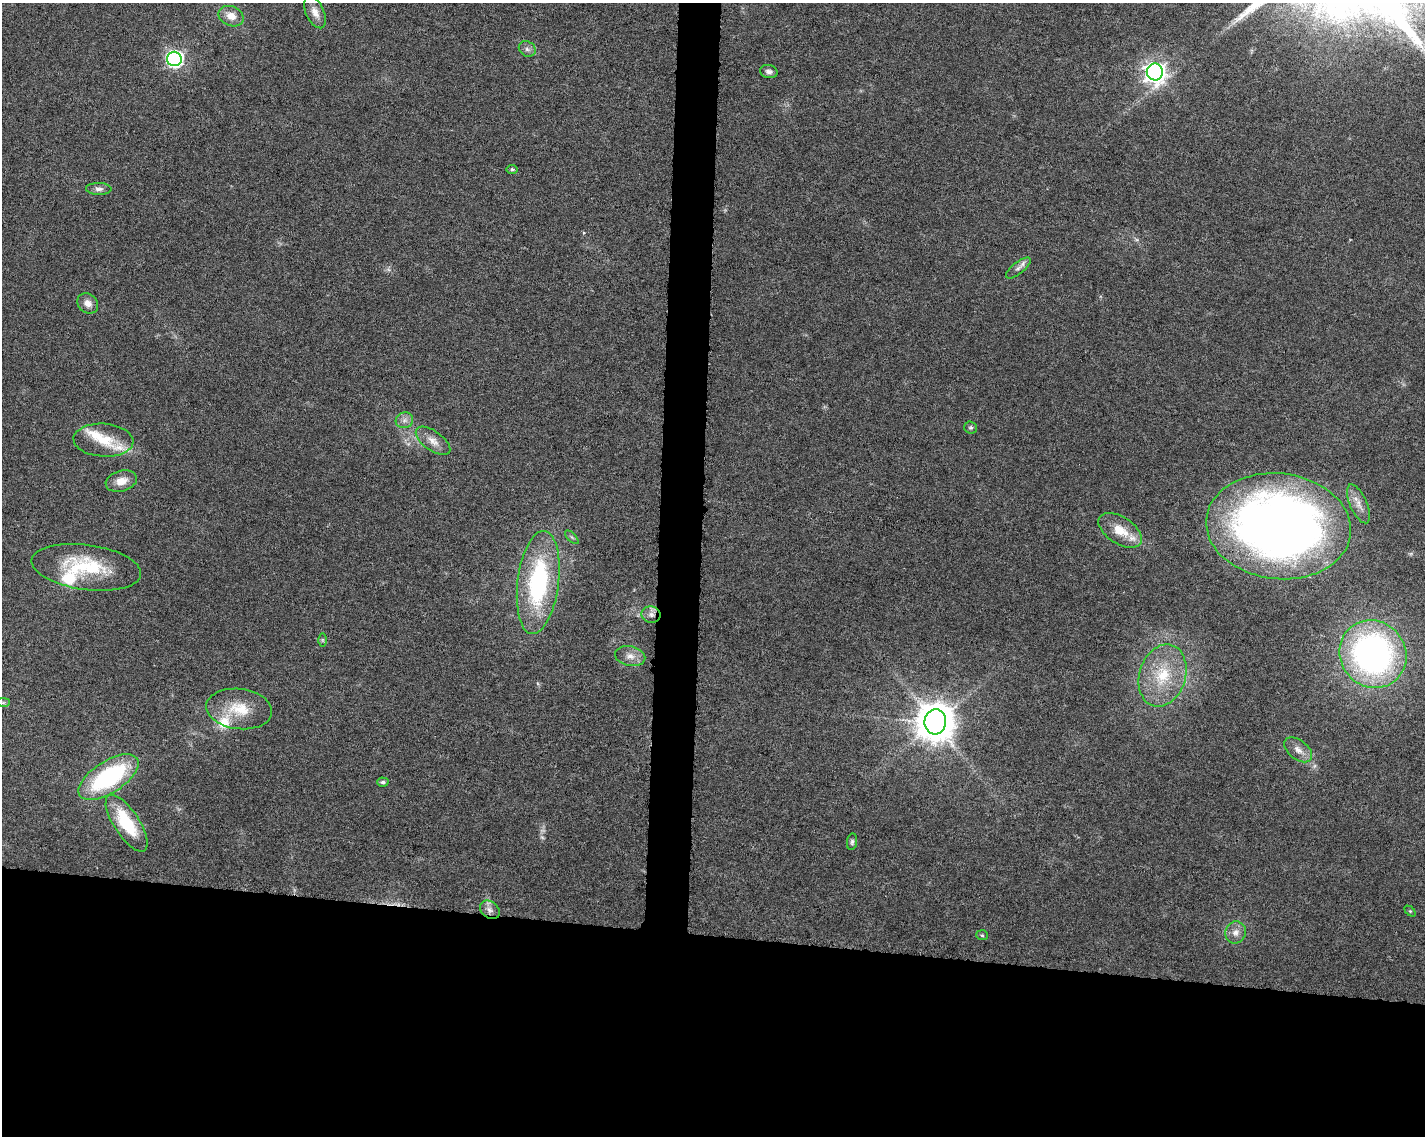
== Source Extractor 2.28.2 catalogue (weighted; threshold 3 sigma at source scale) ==
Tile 11 of 3 x 4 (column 2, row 4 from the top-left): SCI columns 1654-3076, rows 13-1146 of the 4786 x 4554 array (HDU 1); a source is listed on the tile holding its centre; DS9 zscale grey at full resolution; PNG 1427 x 1138 px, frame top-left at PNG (2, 3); each listed source drawn as its Kron ellipse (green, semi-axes under 4 px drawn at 4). Shown black and unused: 20% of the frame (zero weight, under 6 of 12 exposures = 1% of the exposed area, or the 3 px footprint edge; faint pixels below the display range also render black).
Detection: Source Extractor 2.28.2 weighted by HDU 2 'WHT'; one run over the whole footprint, this tile lists its part. Background 0.0301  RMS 0.002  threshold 0.00818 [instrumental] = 3 sigma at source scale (4.09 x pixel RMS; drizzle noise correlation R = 1.36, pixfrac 0.8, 0.0396/0.0396 arcsec/px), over >= 5 px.
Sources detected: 44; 1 too faint to see at this stretch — neither listed nor drawn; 5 inside a brighter listed object's ellipse — not listed separately; the other 38 listed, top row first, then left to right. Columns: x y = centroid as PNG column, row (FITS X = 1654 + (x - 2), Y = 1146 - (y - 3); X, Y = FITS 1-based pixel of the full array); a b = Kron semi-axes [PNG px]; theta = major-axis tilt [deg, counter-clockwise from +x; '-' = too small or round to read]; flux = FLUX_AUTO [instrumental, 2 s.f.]
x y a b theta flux
315 12 17 9 -66 1.7
231 16 13 9 -25 2
527 49 9 7 -34 0.68
174 59 7 7 - 56
769 72 9 6 -12 0.72
1155 72 8 8 - 120
512 169 5 4 - 0.34
99 189 12 6 -2 0.74
1018 268 15 6 39 0.89
88 303 11 9 -38 1.4
404 420 9 8 - 0.92
971 427 6 6 - 0.35
103 440 30 16 -4 5
433 441 20 9 -36 1.9
121 481 16 10 16 2.3
1358 504 21 8 -66 1.9
1278 526 73 53 -6 170
1120 530 24 13 -33 4
572 537 8 3 -45 0.31
86 567 55 22 -8 12
538 582 52 20 83 26
651 615 9 8 - 1.1
322 640 6 4 -89 0.29
1373 654 35 32 -50 65
630 656 15 10 -12 1.7
1162 675 32 23 73 9.2
3 703 7 4 1 0.39
239 709 33 20 -7 6.4
935 722 12 11 - 530
1298 750 16 9 -38 1.6
108 777 34 16 33 23
383 782 6 4 -3 0.44
127 823 33 13 -57 10
852 842 8 5 82 0.41
490 910 11 8 -38 1.1
1410 911 6 4 -44 0.25
1236 932 11 10 - 1.4
982 935 6 5 - 0.32